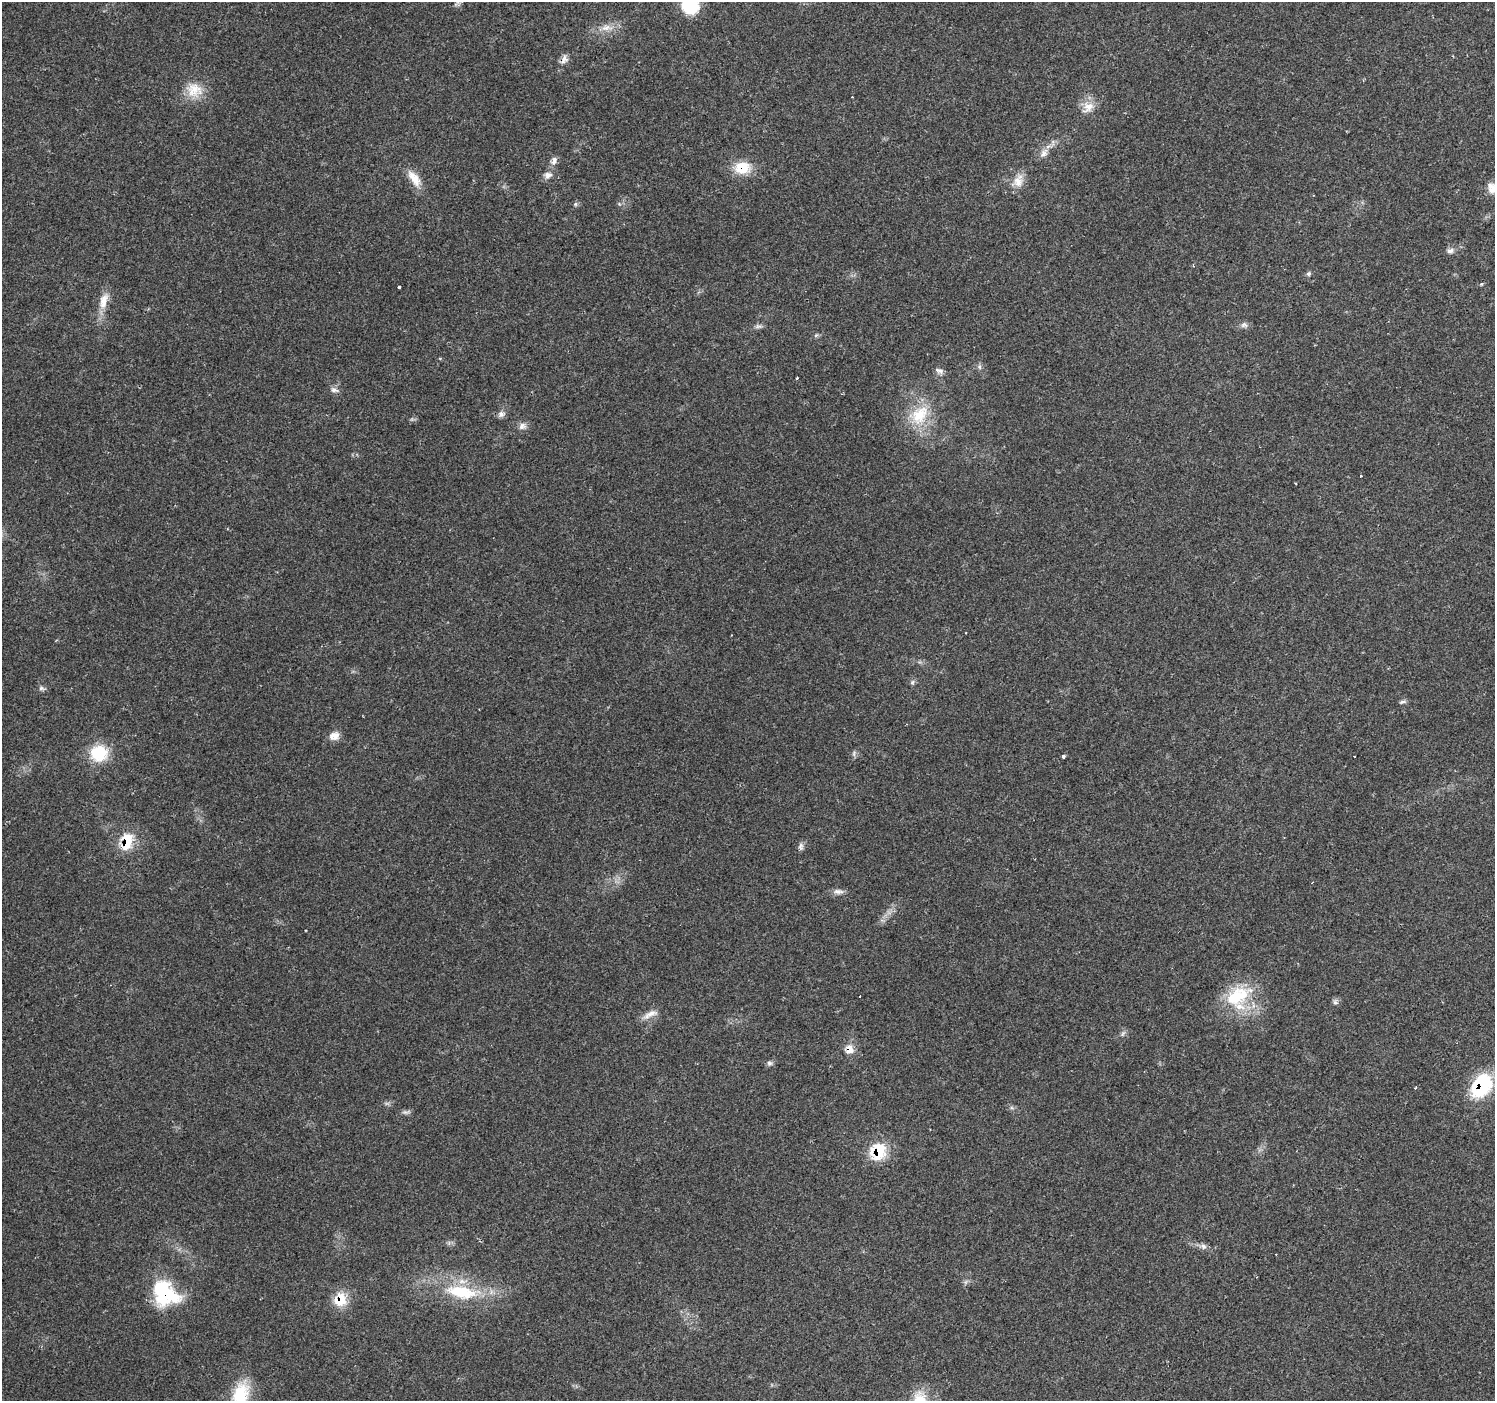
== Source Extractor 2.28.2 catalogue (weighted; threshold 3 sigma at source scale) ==
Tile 10 of 4 x 4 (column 2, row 3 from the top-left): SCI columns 1494-2986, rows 1573-2971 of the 5976 x 6010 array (HDU 1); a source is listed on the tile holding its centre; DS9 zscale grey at full resolution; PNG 1497 x 1403 px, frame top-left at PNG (2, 2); no overlay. Shown black and unused: <1% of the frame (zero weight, under 2 of 3 exposures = <1% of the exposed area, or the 3 px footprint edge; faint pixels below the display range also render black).
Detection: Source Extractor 2.28.2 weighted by HDU 2 'WHT'; one run over the whole footprint, this tile lists its part. Background 0.0614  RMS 0.0046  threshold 0.0205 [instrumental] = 3 sigma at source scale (4.5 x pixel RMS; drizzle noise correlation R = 1.50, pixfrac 1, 0.0396/0.0396 arcsec/px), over >= 5 px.
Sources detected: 63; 1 inside a brighter object's white glare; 5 cosmic-ray / hot-pixel residue — not listed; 1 inside a brighter listed object's ellipse — not listed separately; the other 56 listed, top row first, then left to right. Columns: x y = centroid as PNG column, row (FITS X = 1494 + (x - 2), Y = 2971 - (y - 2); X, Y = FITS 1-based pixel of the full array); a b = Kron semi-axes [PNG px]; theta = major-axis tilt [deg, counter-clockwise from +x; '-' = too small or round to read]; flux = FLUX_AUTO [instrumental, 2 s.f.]
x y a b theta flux
457 4 11 6 35 1.4
690 6 17 16 - 21
606 28 18 8 2 4.8
564 59 14 8 69 2.8
194 90 24 21 -24 11
1088 107 19 15 45 6.1
1044 153 15 9 56 3.5
554 161 13 7 75 2.4
743 168 19 16 3 12
548 175 12 9 14 2.8
414 178 27 11 -56 7.2
1018 181 19 13 78 5.8
1492 188 16 11 -61 4.7
575 204 6 5 - 0.81
1450 251 11 8 2 1.9
1193 266 3 3 - 0.59
1309 274 6 6 - 0.96
1481 284 4 4 - 0.64
399 287 3 3 - 1.9
104 301 24 10 75 7
1244 325 10 7 -13 1.8
758 326 11 6 5 1.4
816 335 7 4 45 0.76
979 367 7 4 -89 0.96
939 371 13 6 -26 1.9
334 390 12 7 -19 1.9
501 414 10 8 30 2
919 415 31 22 52 19
522 426 11 9 25 2.5
912 682 7 6 - 1.1
42 688 9 5 -17 1.2
1402 702 11 4 13 0.99
334 736 12 10 14 4
99 753 22 20 -4 17
854 753 9 5 65 1.2
1063 756 4 3 - 1.6
127 841 21 14 74 14
801 846 10 6 -83 1.5
838 891 15 7 -1 2.4
306 930 3 2 - 0.34
1237 996 41 24 30 25
1335 1002 8 7 - 1.4
650 1014 23 8 26 4
1123 1033 9 5 63 1.2
849 1049 13 12 - 4.7
769 1063 7 7 - 1.3
1482 1086 26 18 58 33
1416 1088 3 3 - 0.75
405 1112 12 5 5 1.4
878 1152 13 11 72 24
1203 1246 10 7 -16 2
966 1282 7 4 71 0.89
461 1292 53 19 -8 30
166 1295 33 23 -6 30
340 1299 18 16 87 11
240 1395 35 19 72 21
Overlapping masked pixels (flux is a lower limit): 7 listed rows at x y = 743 168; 127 841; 849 1049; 1482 1086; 878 1152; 166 1295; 340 1299
Isophote crosses this tile's border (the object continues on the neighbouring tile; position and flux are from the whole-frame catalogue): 3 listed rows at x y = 690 6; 1492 188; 240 1395